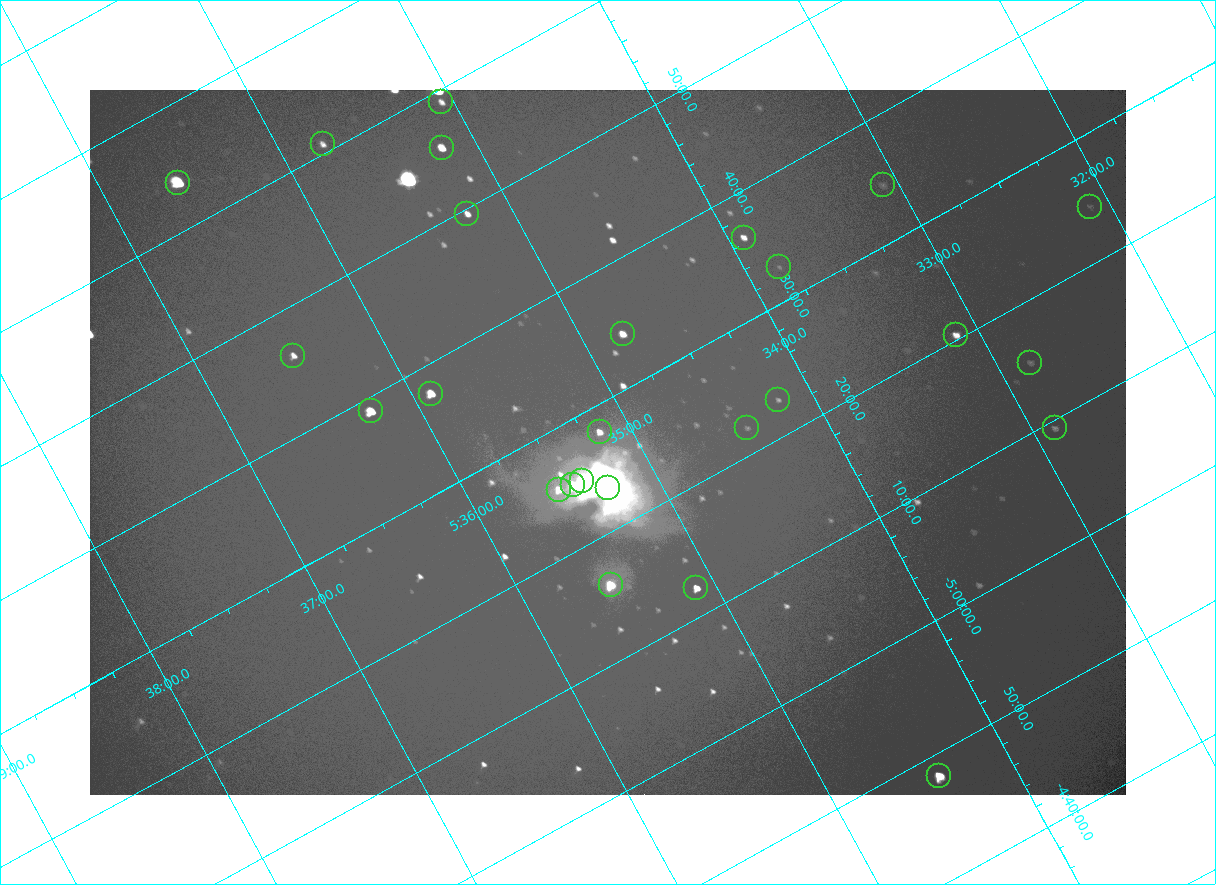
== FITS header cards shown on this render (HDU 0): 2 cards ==
NAXIS1  =                 2072
NAXIS2  =                 1410

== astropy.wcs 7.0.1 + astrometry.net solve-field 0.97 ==
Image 2072 x 1410 px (HDU 0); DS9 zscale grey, zoomed out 1/2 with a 90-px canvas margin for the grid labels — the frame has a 2x2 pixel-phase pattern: the four 2x2 pixel phases sit at different levels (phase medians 97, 104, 104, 172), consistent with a one-shot-colour (mosaic) sensor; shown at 1/2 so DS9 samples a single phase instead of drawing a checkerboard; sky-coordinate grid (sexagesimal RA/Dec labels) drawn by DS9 from the SOLVED WCS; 26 Tycho-2 reference stars matched to detected sources circled (green)
Header WCS: none
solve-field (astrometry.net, Tycho-2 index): SOLVED blind (the file carries no WCS)
Solved WCS: RA---TAN-SIP/DEC--TAN-SIP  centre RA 05:35:09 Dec -05:27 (83.79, -5.45 deg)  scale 2.55 arcsec/px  FOV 88.2' x 59.8'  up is -152 deg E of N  parity flipped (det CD > 0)
(file carries no celestial WCS; the grid is the blind solution)
Tycho-2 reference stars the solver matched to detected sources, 26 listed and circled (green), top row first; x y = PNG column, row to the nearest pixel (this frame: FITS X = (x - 90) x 2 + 1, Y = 1410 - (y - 90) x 2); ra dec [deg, ICRS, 3 dp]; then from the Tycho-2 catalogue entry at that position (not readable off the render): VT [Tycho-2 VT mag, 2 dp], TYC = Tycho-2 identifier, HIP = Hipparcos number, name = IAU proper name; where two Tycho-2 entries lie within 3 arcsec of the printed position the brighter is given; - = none
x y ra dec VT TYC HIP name
441 102 83.765 -5.984 8.95 4778-1377-1 - -
322 144 83.942 -6.013 8.95 4778-1351-1 - -
442 148 83.796 -5.927 7.42 4778-1370-1 - -
178 182 84.149 -6.065 5.71 4778-1379-1 26345 -
882 185 83.271 -5.577 10.70 4774-816-1 - -
1090 206 83.027 -5.407 10.64 4774-422-1 - -
467 214 83.808 -5.827 8.43 4778-1364-1 - -
744 238 83.480 -5.607 8.83 4774-850-1 - -
779 267 83.455 -5.546 10.93 4774-913-1 - -
622 334 83.696 -5.571 8.07 4774-809-1 - -
956 334 83.281 -5.341 8.59 4774-473-1 26021 -
293 356 84.122 -5.770 8.64 4778-1069-1 - -
1030 362 83.207 -5.255 10.70 4774-524-1 - -
431 394 83.975 -5.628 7.32 4778-1369-1 - -
778 400 83.546 -5.382 10.28 4774-846-1 - -
370 411 84.063 -5.648 6.51 4778-1378-1 26314 -
747 428 83.604 -5.368 10.89 4774-818-2 - -
1055 428 83.221 -5.156 10.21 4774-573-1 - -
600 432 83.791 -5.465 8.45 4774-849-1 - -
582 480 83.845 -5.416 5.03 4774-933-1 26235 -
573 485 83.860 -5.417 6.19 4774-934-1 - -
608 488 83.819 -5.390 5.06 4774-931-1 26221 -
558 490 83.881 -5.421 8.46 4774-935-1 - -
610 584 83.881 -5.267 6.87 4774-906-1 26258 -
696 588 83.776 -5.204 7.81 4774-915-1 - -
939 776 83.600 -4.804 6.81 4774-926-1 26137 -